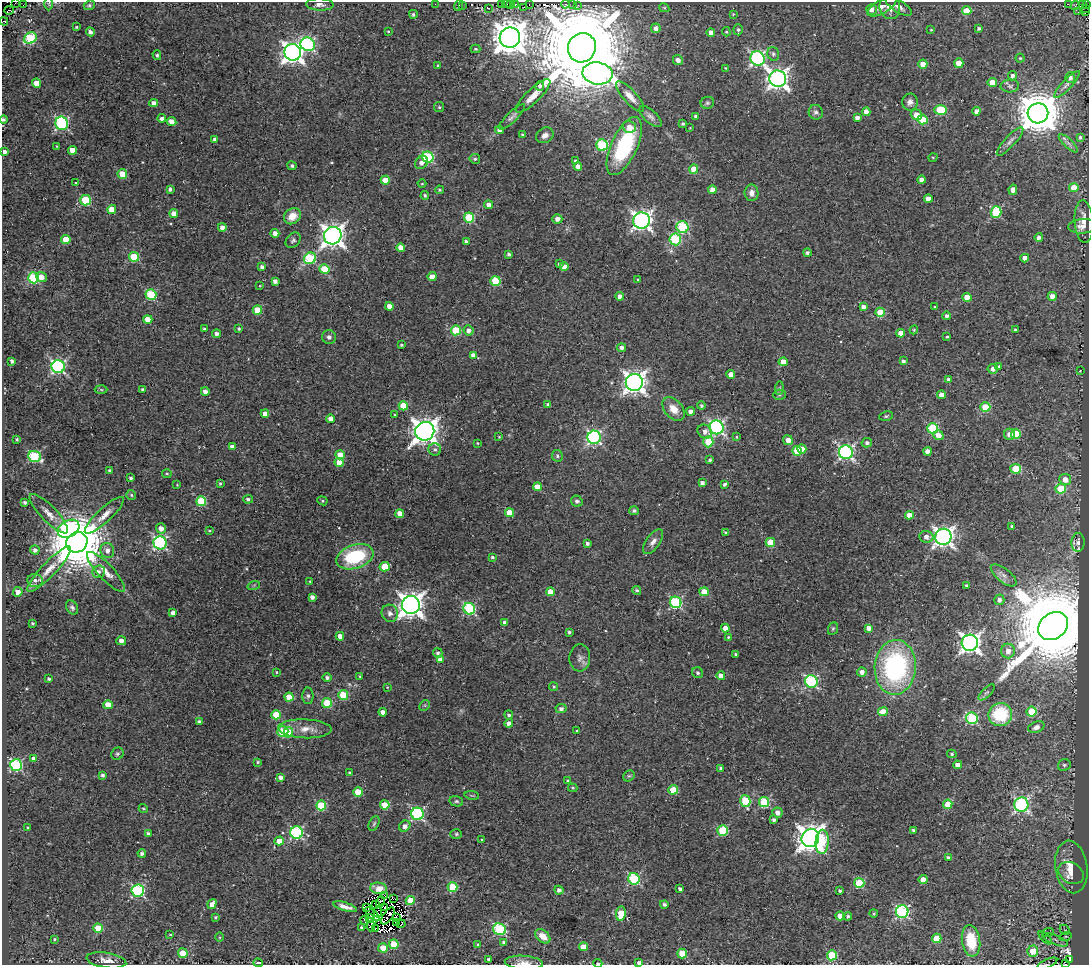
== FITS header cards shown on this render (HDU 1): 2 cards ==
NAXIS1  =                 1087
NAXIS2  =                  963

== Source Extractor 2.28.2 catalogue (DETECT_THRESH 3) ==
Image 1087 x 963 px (HDU 1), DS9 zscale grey, 1 PNG px = 1 image px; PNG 1091 x 967 px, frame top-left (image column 1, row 963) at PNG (2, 2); each listed source drawn as its Kron ellipse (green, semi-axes under 4 px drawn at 4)
Background 0.0346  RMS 0.013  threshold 0.039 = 3 sigma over >= 5 px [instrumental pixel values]
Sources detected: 475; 16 with non-positive FLUX_AUTO (blend fragments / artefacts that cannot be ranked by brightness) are neither listed nor drawn; the other 459 listed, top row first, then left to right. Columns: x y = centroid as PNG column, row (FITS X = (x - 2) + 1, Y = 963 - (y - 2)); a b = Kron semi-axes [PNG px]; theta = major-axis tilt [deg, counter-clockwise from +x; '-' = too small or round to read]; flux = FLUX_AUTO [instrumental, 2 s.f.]
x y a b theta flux
15 3 2 2 - 18
49 3 7 3 89 1
435 4 2 2 - 1.7
501 4 2 2 - 4.5
506 4 4 2 - 5.9
511 4 2 2 - 6.8
515 4 3 3 - 4.3
529 4 2 2 - 11
565 4 4 3 - 51
573 4 2 2 - 1.8
1068 4 2 2 - 3.3
1083 4 2 2 - 6.8
1087 4 2 2 - 4.4
23 5 3 2 - 39
89 5 6 4 22 1.4
320 5 14 6 -2 4.1
578 5 3 2 - 4.1
1075 5 5 3 - 2.3
459 6 6 2 70 9.9
462 6 3 3 - 2
882 6 16 6 31 4.9
899 6 15 6 -31 4.5
524 7 2 2 - 2
890 7 12 10 -79 6.8
489 8 3 2 - 5.8
664 8 5 4 - 0.99
1085 8 2 2 - 13
871 9 5 5 - 4.9
9 10 5 3 - 38
967 11 4 4 - 21
1078 12 3 2 - 0.52
1086 12 3 2 - 6.6
413 14 4 4 - 1.6
733 14 3 3 - 0.92
4 21 4 3 - 72
76 27 4 3 - 1.1
656 28 5 4 - 3.8
979 28 4 3 - 2
738 30 6 4 -85 2
931 30 4 3 - 0.76
388 31 3 2 - 0.72
90 32 4 4 - 3.5
726 32 4 4 - 1
711 33 4 4 - 6.9
30 38 6 5 - 71
510 38 10 10 - 2000
308 44 7 6 - 150
582 48 15 14 - 28000
475 49 5 3 - 1.1
293 52 8 8 - 570
773 54 7 5 -72 2.4
157 55 5 4 - 1.8
758 58 7 7 - 200
1020 58 4 4 - 1.1
678 60 5 4 - 4.7
959 63 4 4 - 15
923 64 4 4 - 15
438 65 3 3 - 1.2
725 68 3 3 - 0.74
597 73 15 11 -9 430
1012 76 4 4 - 2.9
1070 77 5 5 - 2.8
778 79 8 8 - 480
992 82 5 4 - 13
36 83 4 4 - 13
1067 84 18 5 47 3.5
540 86 5 4 - 2.4
1010 86 9 6 1 2.7
533 96 23 7 44 9.4
630 97 19 7 -47 8.2
910 102 8 8 - 4.3
154 103 4 4 - 4.9
707 103 7 6 - 1.7
439 107 5 5 - 1.3
941 110 6 5 - 48
976 111 4 4 - 4.8
816 112 7 7 - 2.7
866 112 4 4 - 8
1038 113 10 10 - 3400
916 115 6 5 - 10
695 116 4 3 - 1.8
512 117 17 5 44 3.4
650 117 14 6 -42 3.7
162 118 4 3 - 3
857 118 4 4 - 4.1
4 120 4 4 - 2
923 120 5 5 - 24
172 122 5 4 - 9
62 123 7 6 - 140
683 124 3 3 - 1.5
629 127 7 6 - 6.3
690 128 2 2 - 0.67
500 130 4 4 - 5.4
523 135 3 3 - 1.5
545 135 9 7 32 4.5
1080 137 3 3 - 1.6
215 139 4 3 - 2.3
1010 141 19 5 48 4.5
1068 143 12 4 -44 3
602 145 5 5 - 78
57 146 3 2 - 0.71
624 146 31 13 65 86
72 150 4 4 - 9.3
4 152 4 4 - 6.9
428 157 6 5 - 92
933 157 4 3 - 0.78
475 159 5 5 - 1.6
575 161 4 3 - 1.5
421 163 7 5 48 4.3
292 166 4 4 - 2
578 166 4 4 - 5.5
694 169 4 4 - 18
122 174 5 5 - 20
385 180 4 4 - 13
921 180 4 4 - 4.4
76 183 4 4 - 1.1
422 184 4 3 - 0.7
1074 188 4 4 - 18
170 189 4 3 - 2.3
439 190 4 3 - 1.2
712 190 4 4 - 7.1
1013 190 5 4 - 6.5
752 193 8 7 - 4.7
425 195 4 4 - 1.4
928 199 4 4 - 7.3
85 200 5 5 - 60
488 205 4 4 - 5.5
112 209 4 4 - 17
996 212 5 5 - 69
174 214 4 4 - 9.3
292 216 9 7 38 12
469 217 5 5 - 48
557 219 5 4 - 4.8
641 221 8 8 - 430
1084 222 21 9 -86 8.8
1083 226 15 7 3 5.4
222 227 4 4 - 4.6
682 227 6 6 - 82
275 233 4 4 - 6.8
333 236 9 8 - 700
1039 237 4 4 - 3
675 239 6 6 - 59
66 240 5 4 - 20
293 240 8 6 48 2.3
466 242 4 3 - 3
401 248 4 4 - 11
807 253 4 4 - 2.7
509 254 4 3 - 1.8
134 257 5 5 - 43
310 258 6 5 - 63
1025 258 4 4 - 8
559 264 3 3 - 1.7
564 266 4 4 - 6.1
262 267 4 3 - 2.8
324 269 5 4 - 24
41 277 5 5 - 7.6
432 277 4 4 - 9
34 278 5 5 - 75
638 280 4 3 - 1.2
275 281 4 4 - 3.8
495 281 5 5 - 35
260 286 3 3 - 0.67
151 295 5 5 - 61
620 296 4 4 - 5.4
1052 296 4 4 - 7.1
967 297 4 4 - 16
389 306 4 4 - 6.1
863 307 4 4 - 4.8
934 307 3 2 - 0.8
257 310 5 4 - 25
880 312 4 4 - 24
947 316 4 4 - 2.8
148 319 4 4 - 12
204 329 3 3 - 1.6
239 329 4 3 - 1.5
456 330 5 5 - 41
468 330 5 5 - 4.2
914 330 4 4 - 0.99
1015 330 3 3 - 1.1
216 333 4 4 - 2.9
901 333 4 4 - 12
329 337 7 7 - 3.2
947 337 3 3 - 1.1
401 345 4 3 - 1.2
621 347 5 4 - 3.6
473 355 4 4 - 4.8
12 361 4 3 - 2.6
903 361 4 3 - 2.8
783 362 4 4 - 9.7
999 366 3 3 - 1.1
58 367 6 6 - 170
993 369 5 5 - 5.2
1080 371 3 2 - 0.58
731 374 4 4 - 7
948 379 4 4 - 2.8
634 382 8 8 - 650
779 388 7 4 89 1.6
142 389 3 3 - 1.2
101 390 6 4 -2 1.1
205 391 4 4 - 4.5
779 395 6 5 - 1.6
942 395 4 4 - 11
548 404 4 4 - 1.9
403 406 5 4 - 20
701 406 4 4 - 1.9
985 407 5 4 - 30
674 409 13 9 -48 11
691 411 4 4 - 7.5
265 414 4 4 - 5.3
395 415 4 4 - 1.1
886 416 7 4 11 1.4
331 419 4 4 - 8.7
717 427 7 6 - 210
933 428 5 5 - 70
425 431 10 9 - 900
705 432 8 6 -38 4.6
1010 434 5 5 - 6.7
1016 434 5 4 - 33
938 435 5 4 - 7.7
499 437 3 2 - 0.83
594 437 7 6 - 150
737 437 4 3 - 0.94
17 439 3 2 - 1.2
788 440 5 4 - 7.5
708 442 5 5 - 33
478 443 4 3 - 0.87
867 443 5 4 - 2.6
232 447 4 4 - 4.3
435 449 6 6 - 2.4
802 449 5 4 - 6.8
797 451 5 4 - 28
927 451 4 4 - 6.8
846 452 7 7 - 210
340 455 5 4 - 12
34 456 6 5 - 81
557 456 6 5 - 1.8
710 460 4 3 - 1.9
339 462 4 4 - 13
1016 469 5 5 - 38
110 471 4 4 - 3.1
167 474 5 3 - 1
131 478 3 3 - 1.7
1065 479 6 5 - 8.4
702 483 4 4 - 3.5
220 484 3 3 - 1.2
724 484 4 3 - 2
177 485 4 3 - 0.66
537 487 4 4 - 12
1061 489 5 5 - 39
131 495 5 5 - 1.5
248 499 5 4 - 2
201 501 5 5 - 51
322 501 5 4 - 1.2
577 501 6 5 - 2.3
25 502 4 3 - 2.1
634 511 5 4 - 2.5
509 513 4 4 - 17
49 514 26 8 -46 9.9
400 514 4 4 - 13
104 515 26 7 43 9.4
909 515 4 4 - 8.9
1012 526 3 3 - 2.1
161 528 5 5 - 7
69 529 11 8 30 140
209 531 3 3 - 1.1
726 533 4 3 - 1.6
926 537 7 6 - 5.8
943 537 8 8 - 450
77 542 11 10 - 7100
653 542 14 7 54 5.3
770 542 5 4 - 26
1078 542 9 6 85 4.5
160 543 6 6 - 150
587 544 3 3 - 2.7
35 550 5 4 - 3.5
107 550 8 6 -73 4.5
355 557 19 12 18 62
492 557 3 3 - 1.5
385 567 5 5 - 21
49 569 30 7 46 13
98 572 6 6 - 3.8
106 572 26 7 -47 11
1004 575 15 6 -38 4.9
35 580 8 6 -4 3.6
310 581 4 3 - 0.91
254 585 6 4 19 1.2
966 585 3 3 - 1.3
637 590 4 4 - 1.9
18 592 5 4 - 7.2
550 592 4 4 - 12
704 592 4 4 - 22
312 597 4 4 - 3.6
999 600 5 5 - 3.7
676 602 6 5 - 110
411 605 9 9 - 880
72 607 7 5 -57 2.5
469 609 6 5 - 97
173 613 4 4 - 5.1
390 613 9 8 - 4.3
33 623 3 3 - 1.4
505 623 4 4 - 4.1
1053 626 16 13 39 19000
725 628 4 4 - 7.1
869 628 4 4 - 5.6
833 629 6 5 - 1.4
569 632 3 3 - 1.6
340 636 4 4 - 7.3
728 637 3 3 - 1
121 641 5 4 - 4.6
970 643 8 8 - 480
1008 651 7 7 - 7
438 653 5 4 - 2.1
735 654 4 3 - 1.2
580 658 13 10 87 5.1
440 660 4 4 - 7.4
895 667 27 20 86 150
276 672 3 3 - 0.81
862 672 4 4 - 4.6
697 673 6 5 - 2.4
360 676 3 3 - 0.99
721 676 4 4 - 9.5
327 677 4 4 - 2.5
49 679 3 3 - 1.7
811 681 6 6 - 120
387 687 3 2 - 0.67
554 687 4 4 - 1.4
987 692 10 4 44 1.8
343 695 5 5 - 35
308 696 8 5 -89 2.5
289 697 4 4 - 13
327 703 5 5 - 36
108 705 4 4 - 19
425 705 6 4 45 1.3
561 709 5 4 - 2.9
383 712 4 4 - 5.2
883 712 5 4 - 13
1031 712 5 5 - 40
1000 714 12 11 - 48
276 715 4 4 - 22
509 715 4 4 - 2
972 718 6 5 - 86
199 721 4 3 - 1.5
509 723 4 4 - 3.8
1036 727 8 5 21 5.5
305 729 26 9 -2 12
577 731 3 2 - 0.65
283 732 5 5 - 49
288 732 5 4 - 26
117 754 6 5 - 1.9
952 754 5 4 - 1.3
33 758 4 3 - 2.5
258 762 3 3 - 0.9
16 765 6 6 - 100
958 765 4 4 - 7
1064 765 6 5 - 2
720 768 4 3 - 1.5
350 773 3 3 - 2.2
102 775 3 3 - 2.2
629 776 6 5 - 1.4
280 777 4 3 - 3.5
568 781 3 3 - 1.5
573 788 4 3 - 1.2
673 790 5 4 - 24
358 792 4 4 - 24
472 795 7 3 -8 1.1
456 801 7 5 -12 1.7
745 801 6 5 - 57
764 802 5 5 - 56
948 804 4 4 - 20
321 805 5 5 - 44
385 805 4 4 - 22
1021 805 7 7 - 180
143 809 5 4 - 1
777 812 5 5 - 4.8
417 814 6 6 - 140
774 820 4 3 - 2.2
374 824 8 5 63 1.4
405 826 6 5 - 4.4
28 827 3 2 - 0.85
722 830 5 5 - 51
913 830 3 3 - 1.4
148 833 4 3 - 2.3
297 833 6 6 - 110
456 834 6 5 - 1.4
810 838 9 8 - 1100
482 840 3 3 - 1.1
279 841 4 4 - 12
822 842 12 6 86 30
142 853 4 4 - 2.3
948 857 4 4 - 2.4
1071 867 26 16 -81 18
1071 873 13 10 -31 7.4
634 879 6 5 - 87
923 880 4 4 - 10
859 883 5 5 - 52
452 887 5 4 - 37
379 888 8 5 -9 7.5
680 889 4 4 - 2.3
559 890 4 4 - 3.7
138 891 6 6 - 130
840 891 3 3 - 1.6
385 895 4 2 - 1.2
393 899 3 2 - 2.4
410 900 4 4 - 19
380 902 6 3 75 1.3
212 904 5 4 - 5.4
376 904 3 2 - 1.1
664 904 4 4 - 2.4
345 907 12 4 -16 4.9
367 907 3 2 - 0.63
384 907 3 3 - 2.5
378 912 5 3 - 0.27
902 912 6 6 - 140
873 913 4 4 - 1.1
372 914 9 4 -43 0.033
621 914 7 4 83 22
388 916 10 5 56 0.77
840 916 4 4 - 11
848 916 4 4 - 2
215 917 3 3 - 1.3
397 918 4 2 - 1.1
370 919 4 2 - 0.79
364 920 4 2 - 1
396 922 4 3 - 3.3
401 924 4 2 - 2.3
371 926 5 3 - 1.9
98 928 4 4 - 18
362 928 4 3 - 3.1
375 929 2 2 - 0.68
499 929 6 5 - 90
1065 930 6 4 -44 1.1
1048 932 6 4 17 1.5
170 934 4 3 - 0.98
543 936 9 6 -40 10
1065 936 6 4 15 1.2
220 937 5 3 - 0.85
937 938 5 4 - 22
1045 938 8 3 -44 1.1
54 939 3 3 - 1.1
1055 940 13 5 -22 3.9
971 941 16 9 -81 26
504 942 4 4 - 2.4
394 944 5 4 - 27
478 944 3 3 - 0.72
583 947 4 4 - 12
383 948 5 5 - 14
1033 951 5 5 - 15
183 953 5 5 - 28
682 953 5 4 - 23
832 955 5 5 - 44
106 960 20 7 -9 7.6
489 960 4 3 - 2.1
1069 960 4 3 - 85
258 963 5 2 - 1.7
524 963 19 7 -4 7.5
598 963 4 2 - 1.6
639 963 4 3 - 3.8
1047 963 10 3 24 1.2
1065 964 4 2 - 42
At the frame edge (FLAGS 8, measured only in part): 12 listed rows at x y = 15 3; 49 3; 1087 4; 4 21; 4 120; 4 152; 258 963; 524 963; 598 963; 639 963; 1047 963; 1065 964
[16 non-positive-flux detections neither listed nor drawn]